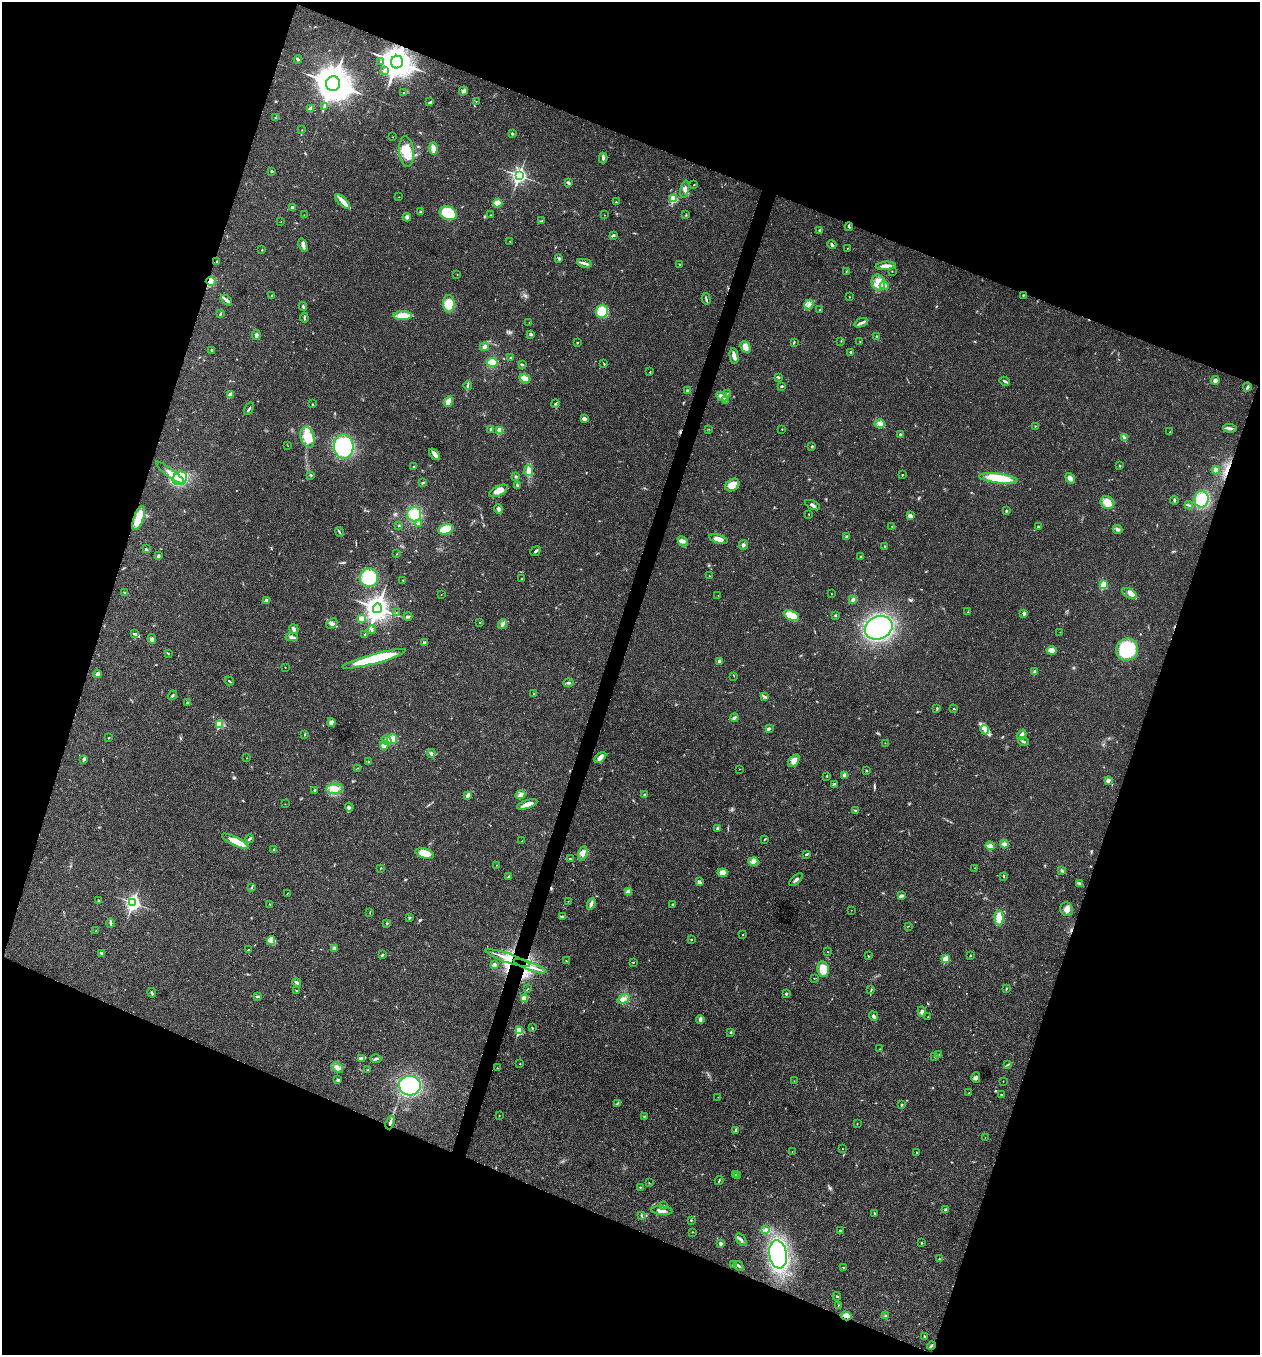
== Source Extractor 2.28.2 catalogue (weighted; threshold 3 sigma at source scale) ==
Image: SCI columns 267-5295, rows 3-5411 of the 5431 x 5417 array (HDU 1 of 3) = the unmasked area's bounding box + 8 px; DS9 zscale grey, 4 x 4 block average (1 PNG px = mean of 4 x 4 image px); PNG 1262 x 1357 px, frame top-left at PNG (2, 2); each listed source drawn as its Kron ellipse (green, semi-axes under 4 px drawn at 4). Shown black and unused: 40% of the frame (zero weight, under 3 of 4 exposures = <1% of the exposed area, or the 3 px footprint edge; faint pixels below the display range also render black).
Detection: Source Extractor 2.28.2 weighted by HDU 2 'WHT'. Background 0.0216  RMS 0.004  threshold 0.0179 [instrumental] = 3 sigma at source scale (4.5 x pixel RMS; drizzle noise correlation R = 1.50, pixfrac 1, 0.05/0.05 arcsec/px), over >= 5 px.
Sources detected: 408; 1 too faint to see at this stretch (4 x 4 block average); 1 inside a brighter object's white glare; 4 cosmic-ray / hot-pixel residue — neither listed nor drawn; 4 coinciding with a brighter row at this scale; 15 inside a brighter listed object's ellipse — not listed separately; the other 383 listed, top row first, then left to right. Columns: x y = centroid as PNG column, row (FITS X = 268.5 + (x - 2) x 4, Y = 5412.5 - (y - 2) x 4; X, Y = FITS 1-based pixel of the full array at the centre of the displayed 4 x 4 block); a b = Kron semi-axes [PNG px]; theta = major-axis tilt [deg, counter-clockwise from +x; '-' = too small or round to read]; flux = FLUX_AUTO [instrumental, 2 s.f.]
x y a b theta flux
298 59 4 2 - 4.5
381 61 2 2 - 1.2
397 62 6 6 - 3100
384 71 2 2 - 5
333 84 7 7 - 4900
463 91 5 4 - 5.1
403 93 2 2 - 1.1
476 101 2 2 - 0.74
430 102 2 2 - 1.2
324 106 3 2 - 1.9
311 109 3 3 - 12
275 117 2 2 - 1
302 130 2 2 - 0.87
512 134 3 2 - 2.5
393 137 2 2 - 0.73
433 149 6 4 -84 14
406 152 15 7 -85 40
603 158 5 3 - 4.8
272 171 3 2 - 2.4
519 176 3 3 - 670
568 183 4 2 - 4.1
694 185 2 2 - 1.2
685 189 9 3 75 9.5
399 197 2 2 - 0.64
673 199 2 2 - 150
343 202 9 4 -45 18
616 202 2 2 - 1
498 203 4 4 - 20
292 207 2 2 - 1.9
421 212 3 2 - 2.5
448 213 9 6 -21 120
304 215 2 2 - 0.97
490 215 2 2 - 0.57
604 215 2 2 - 0.52
686 215 2 2 - 1.3
407 217 4 4 - 6.1
541 221 2 2 - 0.9
281 222 2 2 - 0.59
849 227 4 2 - 2.8
819 230 2 2 - 2.8
613 235 3 2 - 3.5
510 241 2 2 - 0.79
303 245 7 3 -73 7.1
832 245 4 2 - 3.9
847 248 2 2 - 1.1
262 250 2 2 - 2.1
559 258 4 3 - 4
217 262 2 2 - 0.94
584 263 7 2 -11 6.8
679 264 2 2 - 1.1
886 266 10 3 3 15
846 271 3 2 - 1.2
892 271 2 2 - 0.7
457 275 2 2 - 0.93
211 281 5 3 - 7.5
878 283 8 6 -76 20
884 286 5 3 - 6
1023 295 2 2 - 1.9
272 296 2 2 - 6.1
849 297 2 2 - 1.1
706 299 6 2 -75 3.5
226 300 6 3 -40 6.2
449 304 9 5 -89 40
809 304 5 3 - 7.3
303 306 4 2 - 2.6
820 309 2 2 - 1.3
602 311 6 6 - 49
220 314 3 2 - 2.1
403 316 9 4 -1 30
304 318 5 2 - 2.7
529 323 2 2 - 0.66
861 323 7 2 21 5.1
531 334 3 2 - 4.3
256 335 5 2 - 6.4
877 337 2 2 - 1.1
841 341 2 2 - 0.69
794 342 3 2 - 1.6
860 342 2 2 - 0.64
577 343 2 2 - 3.6
484 347 4 3 - 6.4
746 347 6 4 -64 15
212 350 3 2 - 2.2
851 352 2 2 - 6.2
734 356 8 3 -81 12
511 358 3 2 - 2.1
492 362 5 4 - 31
604 364 3 2 - 1.5
522 365 4 2 - 2.9
650 372 2 2 - 1.3
778 377 4 2 - 2.5
525 379 5 4 - 17
1005 381 5 2 - 3.8
1215 381 4 3 - 7
468 385 4 2 - 2.8
782 386 2 2 - 2.8
1247 387 4 2 - 3.8
688 391 3 3 - 4.9
727 393 2 2 - 1.1
230 395 3 3 - 14
722 397 6 3 -26 11
725 401 4 2 - 3.7
448 402 5 4 - 18
312 404 2 2 - 2.2
555 404 4 2 - 2.7
249 409 7 2 58 3.6
584 419 3 2 - 8.9
880 424 5 2 - 5
1035 426 2 2 - 1.3
1230 428 7 3 -4 7.5
491 429 3 2 - 2.6
709 429 2 2 - 0.61
782 429 2 2 - 0.71
500 430 3 3 - 22
1170 432 2 2 - 1.2
900 435 4 3 - 5.6
307 437 11 6 -72 54
1124 437 4 2 - 3.3
288 446 2 2 - 0.47
344 446 12 10 -87 240
812 446 2 2 - 5.9
435 454 7 3 -50 16
413 466 2 2 - 1.7
1119 466 2 2 - 2.1
529 470 5 4 - 12
1216 470 4 3 - 5.2
170 473 17 3 -37 15
311 475 3 2 - 2.2
902 475 2 2 - 1.2
516 476 2 2 - 1.4
180 478 7 6 - 94
998 478 19 5 -7 74
1070 478 5 4 - 9.8
423 483 3 2 - 3.5
517 485 2 2 - 2.2
732 485 8 5 33 25
499 491 10 4 26 20
1202 499 8 7 - 59
1174 500 4 2 - 2.6
1107 502 7 6 - 26
813 505 8 2 -26 5.3
1189 505 4 2 - 2.1
499 509 4 4 - 6.7
1006 511 3 2 - 2.3
414 514 7 7 - 45
809 514 2 2 - 1
910 516 4 3 - 9.4
139 518 13 5 69 37
418 524 2 2 - 4.2
399 525 3 2 - 1.5
892 526 2 2 - 1.7
1038 527 2 2 - 3.6
446 529 7 5 15 56
1118 529 5 3 - 5.4
339 532 5 2 - 2.3
846 537 3 3 - 4.1
718 539 9 3 -16 17
683 541 6 4 -44 7.4
743 545 5 3 - 5
885 546 2 2 - 1.3
146 549 3 2 - 2.7
535 551 5 2 - 3.9
397 554 2 2 - 0.9
158 556 3 2 - 2.8
861 556 3 2 - 2
709 576 2 2 - 0.7
369 578 9 9 - 79
522 579 3 2 - 1.6
403 580 2 2 - 1.6
1104 585 2 2 - 98
124 592 2 2 - 1.3
831 593 2 2 - 0.84
1130 594 8 4 -30 11
441 595 2 2 - 0.57
718 595 2 2 - 0.67
267 600 4 3 - 3.2
853 600 4 3 - 4.7
377 608 5 4 - 1900
968 612 2 2 - 1
396 613 2 2 - 0.55
1024 613 2 2 - 17
791 615 8 4 -22 40
835 615 2 2 - 2.3
408 616 4 2 - 3.2
361 618 3 3 - 7.8
480 622 2 2 - 1.2
332 624 6 4 43 7.8
502 624 5 3 - 6
879 628 14 11 24 430
294 629 5 3 - 4.9
372 629 4 2 - 3.2
1060 632 2 2 - 0.54
134 633 4 2 - 2.8
365 635 3 2 - 1.8
292 637 6 3 -2 5.3
152 639 4 4 - 5
424 643 3 3 - 4.7
1127 649 11 11 - 120
1052 650 5 4 - 12
168 653 2 2 - 1.3
374 659 33 5 15 160
719 661 2 2 - 14
285 667 2 2 - 0.82
1035 672 2 2 - 11
97 674 4 3 - 6.3
734 676 2 2 - 0.8
229 681 5 2 - 2.1
568 683 5 2 - 4
534 693 2 2 - 0.85
173 695 5 2 - 2.9
764 696 3 2 - 2.1
187 702 2 2 - 1.2
937 708 2 2 - 1.2
954 708 2 2 - 2.5
734 718 4 3 - 3.7
331 722 4 4 - 9.5
219 724 2 2 - 120
769 729 3 2 - 3
985 730 5 4 - 8.3
305 734 3 2 - 1.5
1022 735 5 4 - 10
108 738 2 2 - 1.4
392 739 5 5 - 23
387 740 5 4 - 12
1023 741 5 2 - 3.8
885 743 2 2 - 0.67
384 745 4 4 - 13
431 753 4 2 - 3.6
600 757 7 3 41 9.4
247 758 2 2 - 0.62
84 759 4 2 - 5.3
794 761 7 4 49 15
369 762 3 2 - 2.5
358 768 3 2 - 1.3
739 769 2 2 - 0.6
866 770 2 2 - 1.2
845 775 3 3 - 10
827 776 2 2 - 1.4
1108 781 3 3 - 9.5
834 784 2 2 - 1.2
335 789 8 5 7 23
314 790 3 2 - 1.7
645 794 3 2 - 1.9
468 795 4 3 - 7.7
520 795 5 3 - 7.3
285 804 2 2 - 0.53
527 804 10 3 17 20
349 807 4 3 - 3.6
855 811 3 2 - 2.1
718 829 3 2 - 8.6
250 839 4 3 - 3.8
765 839 2 2 - 1.4
235 841 15 4 -26 36
522 841 2 2 - 0.66
1004 844 4 3 - 8.3
990 846 5 3 - 14
274 850 3 2 - 2.7
425 853 9 5 -16 31
583 853 7 4 75 12
806 854 3 2 - 2.7
570 859 3 2 - 1.6
753 861 5 4 - 8.1
496 865 2 2 - 0.62
380 868 3 2 - 1.1
975 868 2 2 - 0.74
1062 870 2 2 - 2
722 873 5 4 - 15
1004 876 4 2 - 2.4
508 877 2 2 - 1.5
796 880 8 2 41 6.1
699 882 4 3 - 4.9
1080 884 3 2 - 2.9
252 887 3 2 - 1.5
628 892 3 3 - 11
287 894 2 2 - 0.58
901 896 3 2 - 3.2
98 901 2 2 - 2
568 901 2 2 - 0.51
133 903 3 3 - 680
270 904 2 2 - 1.3
591 904 6 3 66 5.9
673 904 4 2 - 1.9
1067 909 7 6 - 15
851 910 2 2 - 0.66
370 913 2 2 - 1.1
562 916 2 2 - 1.2
409 918 2 2 - 2.6
999 918 7 4 -86 31
110 923 5 2 - 2.9
387 923 2 2 - 1.6
908 926 2 2 - 1
95 931 2 2 - 0.48
743 935 2 2 - 0.85
271 940 4 3 - 6.6
691 940 2 2 - 3.1
334 948 2 2 - 9.5
248 949 2 2 - 0.77
828 952 2 2 - 0.91
101 953 4 2 - 2.5
382 955 3 2 - 2.9
970 955 2 2 - 1
868 956 2 2 - 1.5
508 958 23 4 -19 33
946 959 2 2 - 81
566 961 2 2 - 1.3
633 962 2 2 - 1.4
494 965 2 2 - 20
530 966 17 2 -20 20
823 969 8 5 -81 37
814 978 2 2 - 0.84
297 982 5 2 - 4.4
528 989 2 2 - 1.3
1006 989 2 2 - 1.8
871 990 2 2 - 1.1
296 991 2 2 - 1.1
152 993 5 2 - 3.5
786 994 2 2 - 3
257 996 3 2 - 3.1
524 998 2 2 - 70
623 999 6 3 32 7.2
922 1012 5 3 - 5.4
874 1016 5 2 - 5.4
928 1017 2 2 - 0.81
700 1020 4 3 - 5.9
532 1028 3 2 - 1.8
519 1031 2 2 - 140
731 1032 2 2 - 3
880 1049 2 2 - 0.79
939 1055 2 2 - 0.92
935 1057 2 2 - 1.2
361 1058 3 3 - 4.3
376 1059 5 3 - 3.9
520 1064 2 2 - 1.2
1008 1064 2 2 - 1.4
337 1067 6 3 -37 8.2
497 1068 2 2 - 0.56
367 1070 2 2 - 0.81
976 1077 5 3 - 5
338 1080 3 2 - 4.7
794 1081 2 2 - 0.57
1003 1081 2 2 - 0.73
410 1086 11 9 -4 410
969 1093 2 2 - 1.3
1001 1095 2 2 - 1.6
718 1097 2 2 - 0.82
617 1103 3 2 - 2.1
902 1105 3 2 - 1.8
499 1116 2 2 - 1.1
644 1116 2 2 - 1.3
390 1123 7 2 70 7
857 1124 2 2 - 1.1
735 1131 3 2 - 2
985 1138 2 2 - 0.38
842 1148 2 2 - 0.77
792 1151 2 2 - 0.44
917 1152 2 2 - 1.2
735 1175 2 2 - 1.1
737 1175 2 2 - 1.2
719 1180 4 2 - 1.9
649 1183 2 2 - 0.97
640 1187 2 2 - 1.5
663 1206 2 2 - 2.6
945 1209 3 2 - 3.1
662 1211 11 4 -4 11
875 1213 3 2 - 2
641 1216 3 2 - 1.3
691 1220 2 2 - 2.2
766 1230 3 2 - 2.5
840 1231 3 2 - 3
692 1232 2 2 - 1.2
741 1240 7 3 -55 5.7
922 1243 2 2 - 3
720 1244 3 3 - 4.9
778 1254 14 9 -80 360
939 1259 2 2 - 0.86
734 1265 3 2 - 3.3
739 1266 5 2 - 4
843 1267 2 2 - 1.3
837 1296 4 2 - 2.6
838 1305 3 2 - 1.4
846 1316 5 4 - 20
886 1316 2 2 - 5.2
924 1336 2 2 - 1.4
931 1345 4 2 - 3.4
Overlapping masked pixels (flux is a lower limit): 7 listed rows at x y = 397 62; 211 281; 139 518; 508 958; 530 966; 390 1123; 846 1316
Diffuse or blended objects may show on this block-average render without a row.